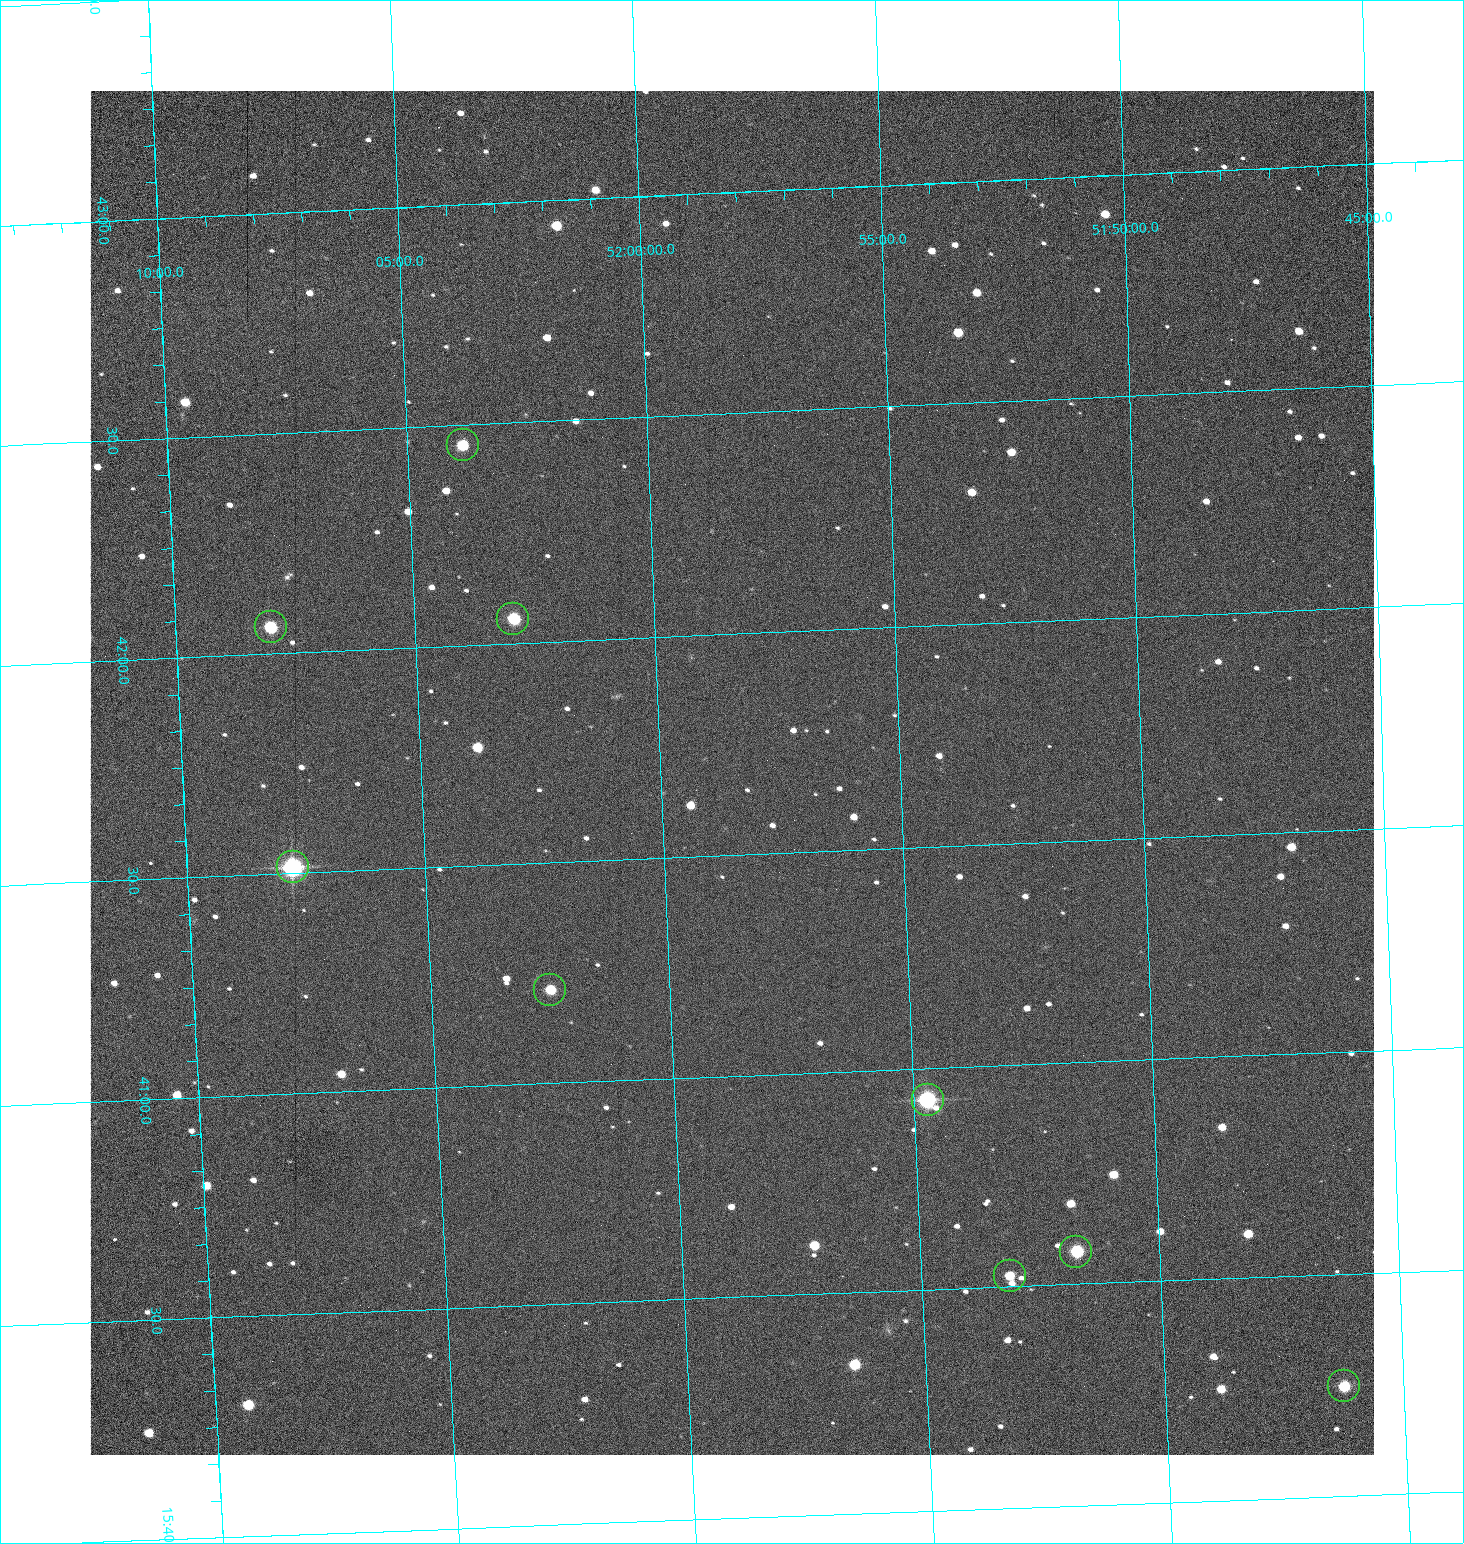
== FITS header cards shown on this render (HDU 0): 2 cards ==
NAXIS1  =                 1284 /fastest changing axis
NAXIS2  =                 1364 /next to fastest changing axis

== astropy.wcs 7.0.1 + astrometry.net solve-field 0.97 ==
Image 1284 x 1364 px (HDU 0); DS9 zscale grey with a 90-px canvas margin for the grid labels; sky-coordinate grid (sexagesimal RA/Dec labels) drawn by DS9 from the SOLVED WCS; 9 Tycho-2 reference stars matched to detected sources circled (green)
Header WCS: RA---TAN/DEC--TAN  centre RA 15:41:41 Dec +51:59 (235.42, +51.98 deg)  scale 1.26 arcsec/px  FOV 26.9' x 28.5'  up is +92 deg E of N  parity flipped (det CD > 0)
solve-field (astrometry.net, Tycho-2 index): VERIFIED the header's WCS against the Tycho-2 star catalogue (9 matches, 0 conflicts) and refined it, rather than solving blind
Solved WCS: RA---TAN-SIP/DEC--TAN-SIP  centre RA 15:41:41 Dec +51:59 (235.42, +51.98 deg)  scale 1.25 arcsec/px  FOV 26.8' x 28.5'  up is +92 deg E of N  parity flipped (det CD > 0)
The solver's refit moves the header's centre by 0.49 arcsec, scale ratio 0.9966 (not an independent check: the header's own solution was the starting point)
Tycho-2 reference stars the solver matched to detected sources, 9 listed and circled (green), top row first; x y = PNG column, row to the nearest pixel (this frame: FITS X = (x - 90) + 1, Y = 1364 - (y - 91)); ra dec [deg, ICRS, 3 dp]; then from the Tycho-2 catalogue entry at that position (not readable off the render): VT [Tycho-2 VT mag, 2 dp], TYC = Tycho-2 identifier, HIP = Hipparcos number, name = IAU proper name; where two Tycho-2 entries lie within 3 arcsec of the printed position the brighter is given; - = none
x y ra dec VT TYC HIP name
463 445 235.614 +52.064 11.61 3489-1132-1 - -
513 619 235.514 +52.049 11.19 3489-1407-1 - -
271 627 235.515 +52.133 11.12 3489-1380-1 - -
293 867 235.378 +52.130 9.31 3489-1322-1 76850 -
550 990 235.303 +52.042 11.52 3489-958-1 - -
928 1100 235.232 +51.912 9.59 3489-824-1 - -
1076 1252 235.143 +51.862 10.97 3489-1016-1 - -
1010 1276 235.131 +51.886 12.29 3489-908-1 - -
1344 1386 235.062 +51.771 11.53 3489-1453-1 - -